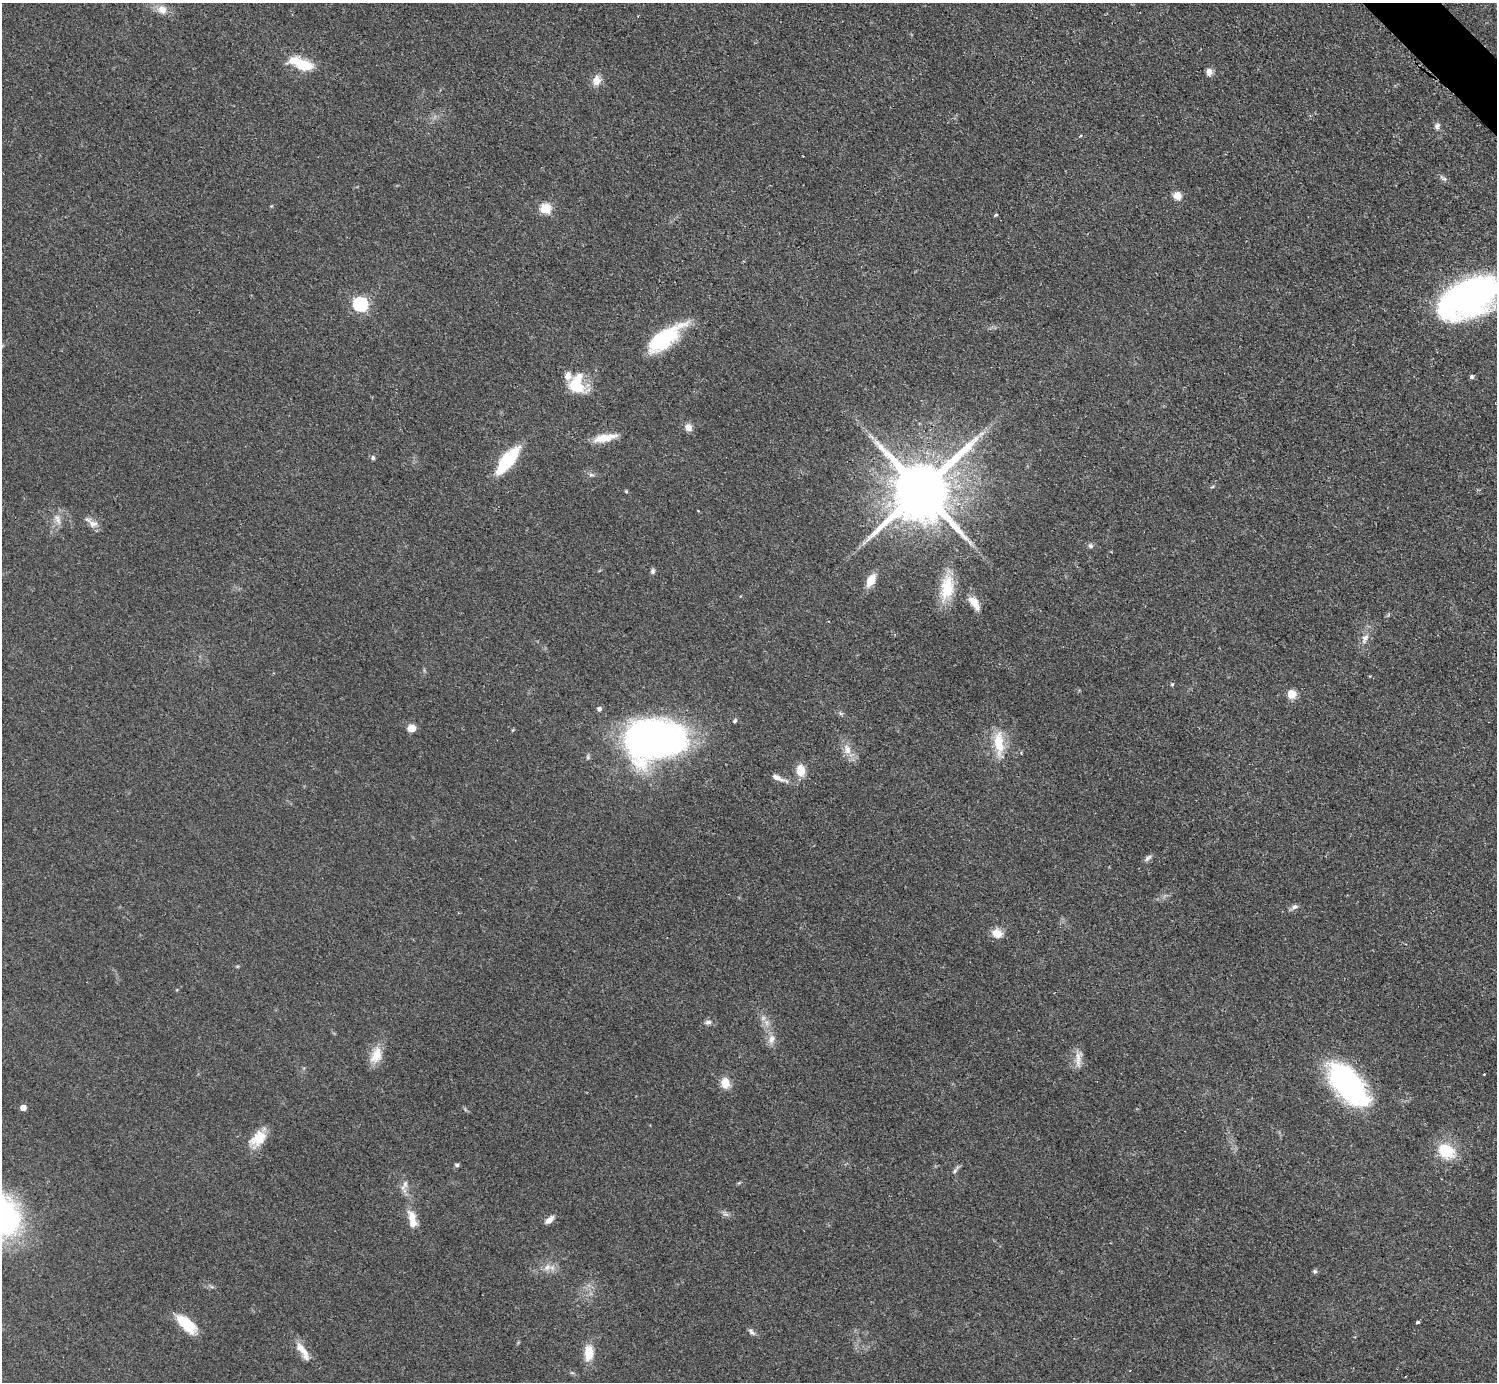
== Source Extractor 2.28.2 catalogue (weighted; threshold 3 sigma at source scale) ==
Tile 10 of 4 x 4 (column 2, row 3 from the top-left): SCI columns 1503-2997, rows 1687-3066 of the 5989 x 5988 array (HDU 1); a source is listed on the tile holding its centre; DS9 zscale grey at full resolution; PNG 1499 x 1384 px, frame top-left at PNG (2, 3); no overlay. Shown black and unused: <1% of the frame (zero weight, under 2 of 3 exposures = <1% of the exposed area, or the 3 px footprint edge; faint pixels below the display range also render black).
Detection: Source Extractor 2.28.2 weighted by HDU 2 'WHT'; one run over the whole footprint, this tile lists its part. Background 0.05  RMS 0.0069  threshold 0.0312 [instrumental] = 3 sigma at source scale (4.5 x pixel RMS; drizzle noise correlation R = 1.50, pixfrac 1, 0.05/0.05 arcsec/px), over >= 5 px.
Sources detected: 76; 1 too faint to see at this stretch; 1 inside a brighter object's white glare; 1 cosmic-ray / hot-pixel residue — not listed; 2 inside a brighter listed object's ellipse — not listed separately; the other 71 listed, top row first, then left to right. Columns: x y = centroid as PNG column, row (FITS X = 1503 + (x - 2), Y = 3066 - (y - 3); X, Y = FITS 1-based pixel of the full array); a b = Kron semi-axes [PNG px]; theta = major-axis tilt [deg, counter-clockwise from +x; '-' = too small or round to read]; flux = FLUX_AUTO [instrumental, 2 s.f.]
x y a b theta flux
162 9 14 12 -36 6.6
303 65 26 12 -21 23
1209 72 10 7 -84 3.6
597 80 13 10 81 6.5
1437 126 9 7 69 2.3
1080 136 5 3 - 1
1443 178 12 5 -29 2
1177 196 9 9 - 6.3
545 209 6 5 - 42
996 215 4 3 - 1.3
1469 297 55 30 27 260
360 304 6 6 - 130
664 339 47 16 39 48
1472 377 6 6 - 1.3
577 384 23 19 -82 24
688 427 9 8 - 4.5
872 437 8 5 -45 2.2
605 438 29 9 11 12
373 458 6 5 - 1.5
507 460 23 9 51 61
591 475 8 5 9 1.7
1212 487 6 3 19 0.79
921 490 18 15 44 7000
626 491 5 4 - 0.83
57 519 16 8 -67 5
93 524 15 11 -15 5.4
1090 546 7 5 -16 1.8
653 571 7 6 - 1.7
871 580 12 7 61 12
947 587 33 16 80 25
974 603 20 9 -56 8.5
1365 639 15 8 62 5.3
1370 676 4 3 - 0.55
1172 684 5 4 - 0.73
1291 694 9 8 - 8.6
599 709 5 5 - 2.5
840 713 6 4 -71 1.1
735 721 6 5 - 1.3
411 728 8 7 - 6.5
655 739 55 37 6 340
999 744 37 13 -85 19
847 749 15 10 -72 7.2
801 771 11 8 -79 11
778 778 23 7 -22 5.1
1148 858 11 6 42 2.3
1295 907 10 6 17 2.6
997 933 12 10 -15 8.6
237 966 6 3 -18 0.73
763 1018 7 7 - 2.6
708 1022 10 6 7 2.4
771 1039 14 10 76 5.4
376 1055 23 13 69 12
1078 1059 26 8 85 6.3
725 1083 11 9 -75 9.6
1348 1084 51 26 -49 120
23 1107 5 5 - 6.7
258 1139 24 15 45 14
1446 1151 17 14 -27 26
457 1165 6 5 - 1.4
955 1170 14 4 53 1.9
405 1184 12 6 79 3.9
2 1217 40 32 -85 160
412 1219 25 10 -79 10
549 1220 13 6 41 4.1
547 1267 12 10 29 5.5
1315 1271 6 5 - 1.3
1418 1322 3 3 - 3.2
186 1324 24 10 -42 26
751 1332 12 6 -49 2.2
302 1351 28 9 -55 9.4
589 1353 20 11 86 12
Overlapping masked pixels (flux is a lower limit): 1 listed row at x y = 921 490
Isophote crosses this tile's border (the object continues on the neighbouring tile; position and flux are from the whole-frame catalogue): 2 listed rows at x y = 1469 297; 2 1217